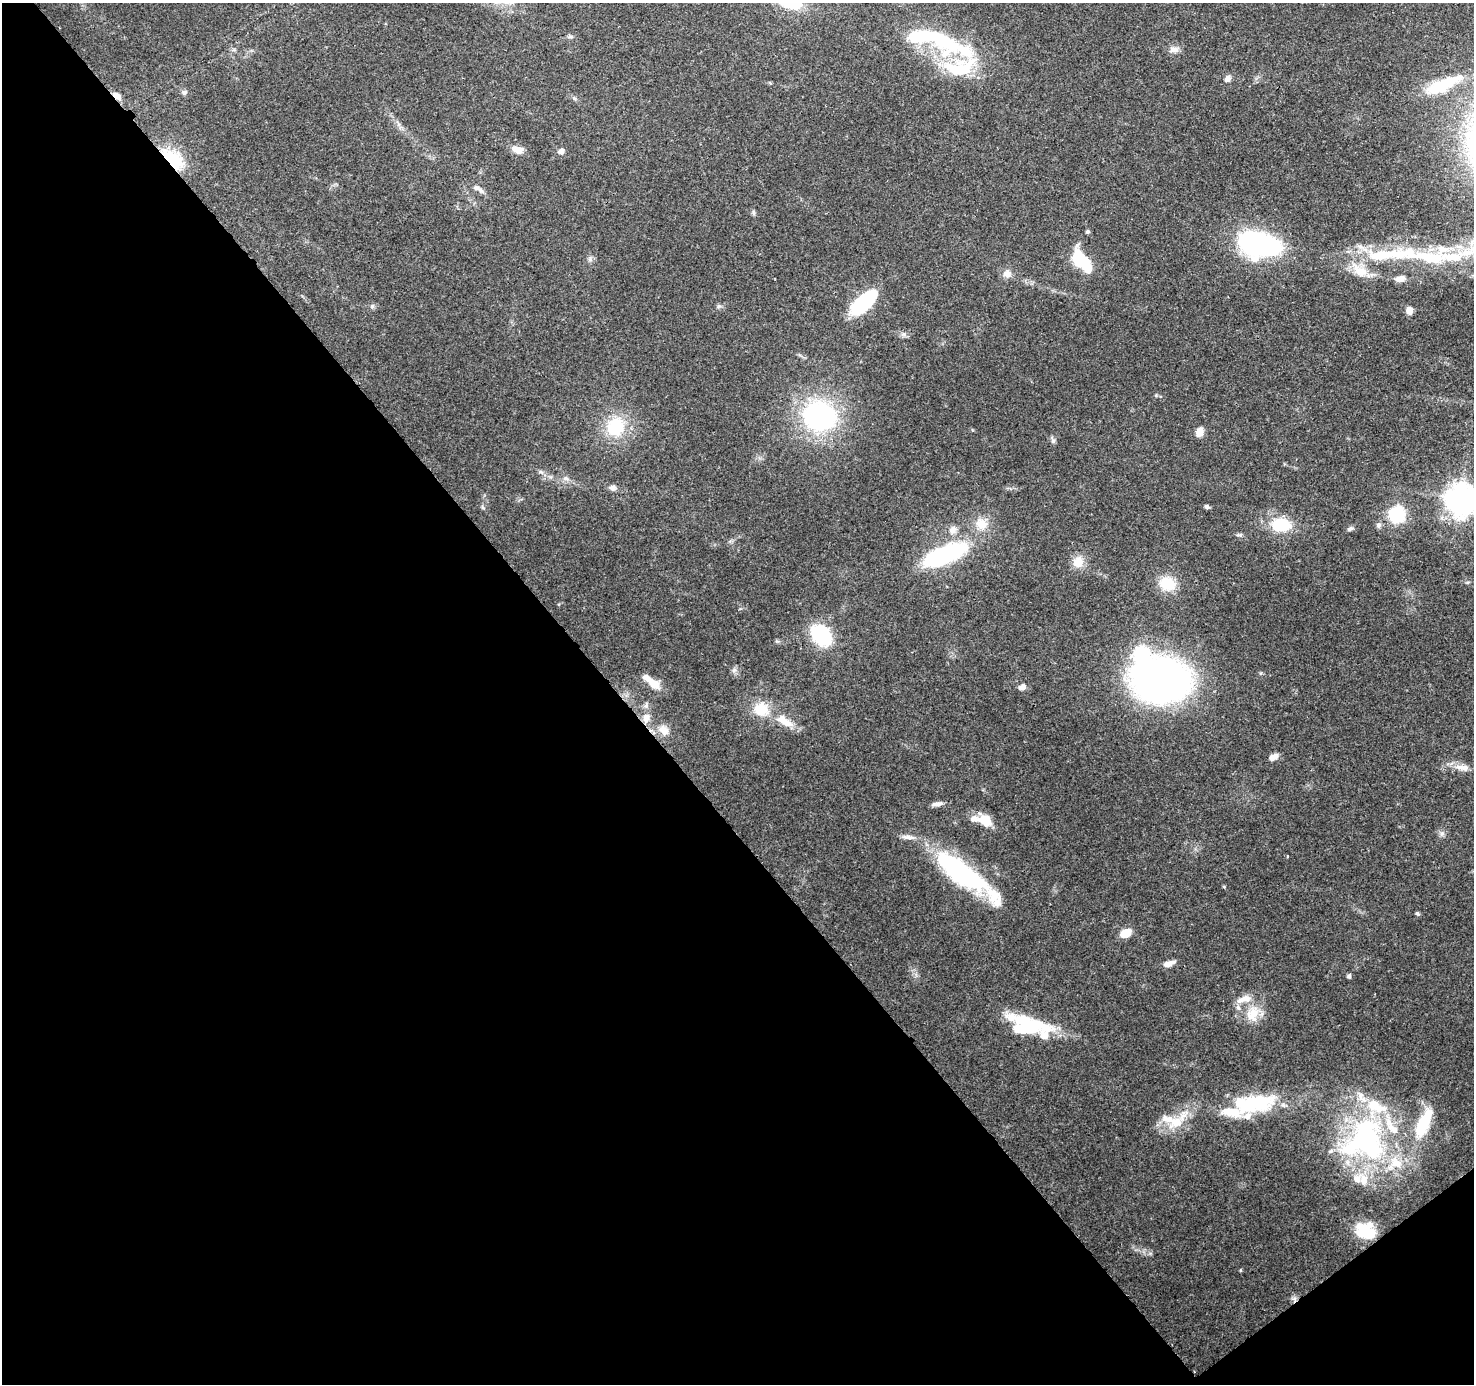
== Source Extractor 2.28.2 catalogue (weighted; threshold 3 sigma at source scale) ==
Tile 14 of 4 x 4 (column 2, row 4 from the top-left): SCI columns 1568-3039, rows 212-1593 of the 6086 x 6012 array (HDU 1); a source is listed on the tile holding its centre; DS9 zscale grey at full resolution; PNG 1476 x 1386 px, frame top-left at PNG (2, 3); no overlay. Shown black and unused: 43% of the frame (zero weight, under 3 of 4 exposures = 7% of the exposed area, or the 3 px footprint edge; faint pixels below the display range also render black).
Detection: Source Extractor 2.28.2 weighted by HDU 2 'WHT'; one run over the whole footprint, this tile lists its part. Background 0.0909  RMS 0.0035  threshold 0.0157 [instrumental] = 3 sigma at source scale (4.5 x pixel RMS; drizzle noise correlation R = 1.50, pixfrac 1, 0.0396/0.0396 arcsec/px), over >= 5 px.
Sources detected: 96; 8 inside a brighter object's white glare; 1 long thin detection or spike segment (spike, bleed or trail) — not listed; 18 inside a brighter listed object's ellipse — not listed separately; the other 69 listed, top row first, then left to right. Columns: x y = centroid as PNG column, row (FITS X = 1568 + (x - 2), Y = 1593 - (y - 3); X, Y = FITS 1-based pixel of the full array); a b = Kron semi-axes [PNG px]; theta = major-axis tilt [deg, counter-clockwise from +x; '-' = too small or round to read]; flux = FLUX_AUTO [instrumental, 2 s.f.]
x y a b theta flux
570 37 6 4 18 0.6
940 39 90 20 -28 39
1174 49 13 8 -2 2.1
1227 79 10 7 54 1.5
1443 84 48 13 23 15
184 92 7 6 - 0.81
117 96 12 6 -44 2.1
574 98 5 5 - 0.48
517 150 15 8 -19 3.1
561 151 6 5 - 1.9
173 159 31 15 -42 14
476 188 10 6 2 1.3
1087 232 5 4 - 0.64
1260 244 30 16 -12 83
1426 256 77 18 -3 29
1081 260 19 11 -44 18
1360 271 27 14 -32 7
1007 274 12 10 -6 2.2
1400 279 11 6 6 2.6
863 302 30 13 42 30
372 306 6 5 - 0.68
1409 310 8 7 - 2.2
903 334 7 4 -18 0.82
820 416 36 30 -18 55
616 427 22 20 49 16
1200 432 11 8 75 2.6
1053 441 6 6 - 0.78
566 479 9 6 -25 1.4
613 488 8 6 -16 1.4
1460 499 10 9 - 460
1207 507 6 5 - 0.84
1396 514 7 7 - 83
982 524 17 15 -29 5.2
1281 525 15 11 -5 17
1379 525 8 6 83 0.92
1350 529 7 6 - 0.81
953 530 12 9 57 2.2
945 555 35 13 22 54
1078 562 16 14 76 4.3
1167 584 20 16 -14 8.4
821 635 15 11 -46 39
734 670 7 5 46 0.86
1160 680 37 28 -2 210
652 682 25 8 -39 5.4
1022 687 8 6 18 1.6
761 709 19 16 -18 8.4
646 718 12 9 75 3.1
786 722 21 10 -20 4.8
664 730 16 12 -47 3.7
1273 757 11 6 28 2
1463 767 23 8 -9 4
937 804 17 5 9 1.5
985 821 15 12 -48 5.7
1442 833 6 6 - 0.95
1287 856 3 3 - 0.57
963 874 72 18 -36 58
1417 913 7 4 -44 0.48
1126 933 11 7 28 5.1
1169 963 14 6 18 2.4
1349 976 5 5 - 0.74
1252 1014 22 16 67 7
1031 1024 58 17 -18 22
1261 1103 37 24 25 18
1177 1123 25 15 24 8.9
1424 1123 39 14 65 15
1367 1141 72 46 -78 73
1365 1231 21 16 -19 13
1240 1270 5 3 - 0.31
1295 1299 9 4 84 1
Overlapping masked pixels (flux is a lower limit): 3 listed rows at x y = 117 96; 173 159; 1295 1299
Isophote crosses this tile's border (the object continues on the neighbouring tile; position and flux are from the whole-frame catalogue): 2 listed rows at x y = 1426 256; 1460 499
Unlisted compact peaks at least as high as the median listed source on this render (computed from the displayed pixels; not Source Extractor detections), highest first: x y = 1156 395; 1261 673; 1224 887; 1240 535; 540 472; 719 306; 753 212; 590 259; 483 508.